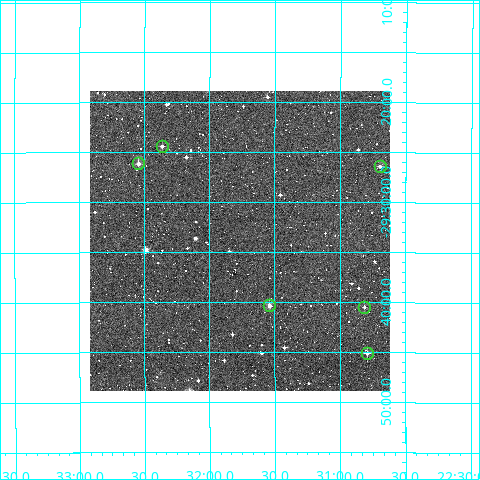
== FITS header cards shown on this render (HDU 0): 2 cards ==
NAXIS1  =                  300
NAXIS2  =                  300

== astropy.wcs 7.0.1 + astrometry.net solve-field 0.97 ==
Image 300 x 300 px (HDU 0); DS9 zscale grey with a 90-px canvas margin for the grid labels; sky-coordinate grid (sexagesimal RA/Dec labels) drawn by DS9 from the SOLVED WCS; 6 Tycho-2 reference stars matched to detected sources circled (green)
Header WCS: RA---TAN/DEC--TAN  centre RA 22:31:46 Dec -29:34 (337.94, -29.56 deg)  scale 6 arcsec/px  FOV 30.0' x 30.0'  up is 0 deg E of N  parity normal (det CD < 0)
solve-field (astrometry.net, Tycho-2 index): VERIFIED the header's WCS against the Tycho-2 star catalogue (verified at 2 index scales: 6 matches each, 0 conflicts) and refined it, rather than solving blind
Solved WCS: RA---TAN-SIP/DEC--TAN-SIP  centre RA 22:31:46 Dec -29:34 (337.94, -29.56 deg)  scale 6 arcsec/px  FOV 30.0' x 30.0'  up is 0 deg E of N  parity normal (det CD < 0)
The solver's refit moves the header's centre by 2.7 arcsec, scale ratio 1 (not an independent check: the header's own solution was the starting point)
Tycho-2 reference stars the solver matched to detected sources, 6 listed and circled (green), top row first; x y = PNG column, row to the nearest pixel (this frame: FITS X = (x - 90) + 1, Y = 300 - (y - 91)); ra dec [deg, ICRS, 3 dp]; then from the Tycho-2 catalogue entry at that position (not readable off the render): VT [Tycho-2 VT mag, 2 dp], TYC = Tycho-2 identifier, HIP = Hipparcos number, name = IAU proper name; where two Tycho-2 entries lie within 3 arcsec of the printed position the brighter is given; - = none
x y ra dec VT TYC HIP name
162 146 338.091 -29.407 11.34 6969-1197-1 - -
138 163 338.136 -29.436 11.24 6969-1062-1 - -
380 166 337.674 -29.440 11.28 6968-1106-1 - -
269 305 337.885 -29.673 10.71 6969-985-1 - -
364 307 337.703 -29.675 12.11 6969-3-1 - -
367 353 337.698 -29.751 11.34 6969-6-1 - -